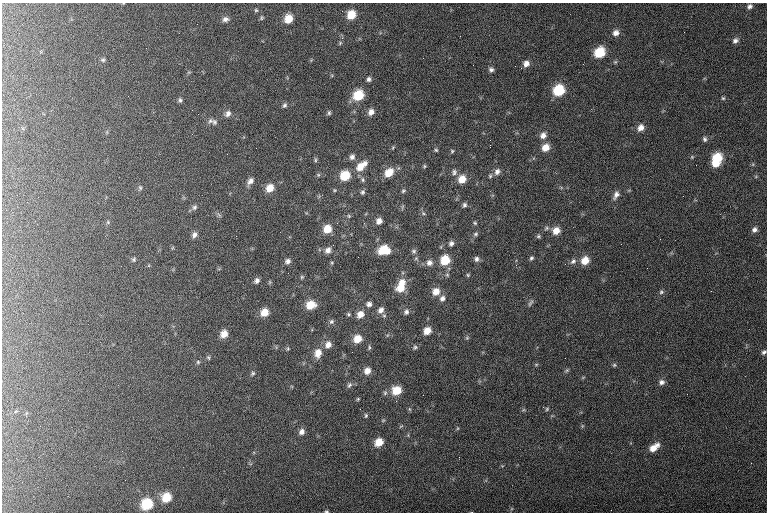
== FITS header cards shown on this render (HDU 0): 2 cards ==
NAXIS1  =                  765 / length of data axis 1
NAXIS2  =                  510 / length of data axis 2

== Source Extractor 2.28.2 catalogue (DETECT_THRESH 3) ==
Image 765 x 510 px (HDU 0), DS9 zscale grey, 1 PNG px = 1 image px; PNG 769 x 514 px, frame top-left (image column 1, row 510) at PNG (2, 3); no overlay
Background 118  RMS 6.7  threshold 20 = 3 sigma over >= 5 px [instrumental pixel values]
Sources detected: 145; all 145 listed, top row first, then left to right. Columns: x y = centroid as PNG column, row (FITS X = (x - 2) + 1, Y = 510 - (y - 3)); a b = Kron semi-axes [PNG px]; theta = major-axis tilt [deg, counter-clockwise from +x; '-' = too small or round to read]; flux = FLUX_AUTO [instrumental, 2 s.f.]
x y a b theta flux
750 6 6 5 - 1300
256 10 5 4 - 550
351 15 7 7 - 8100
262 18 6 5 - 640
225 19 7 6 - 1600
288 19 8 7 - 7400
684 32 2 2 - 270
616 33 8 7 - 2600
342 38 4 4 - 600
735 40 8 7 - 1600
146 48 2 2 - 280
40 51 4 3 - 450
599 53 9 7 49 16000
103 60 7 6 - 920
615 62 6 5 - 680
526 64 7 7 - 2600
491 70 6 5 - 1300
369 79 6 5 - 1200
559 90 8 8 - 19000
358 95 8 7 - 14000
723 98 5 5 - 640
180 100 6 5 - 930
284 105 5 4 - 860
371 112 7 6 - 2600
329 113 6 5 - 740
228 114 8 6 53 1800
210 121 8 6 41 1300
214 122 9 8 - 1300
641 128 8 7 - 3200
543 135 9 7 56 2800
705 139 7 5 -74 1100
490 140 2 2 - 250
490 145 3 2 - 4300
393 147 5 4 - 540
546 147 9 7 49 5300
436 150 5 4 - 630
452 151 5 4 - 600
352 157 7 6 - 1400
692 157 5 4 - 540
717 158 9 8 - 14000
315 160 7 4 -83 630
716 163 7 6 - 5500
365 164 7 6 - 1900
753 164 6 4 72 620
424 166 5 4 - 560
360 167 11 8 55 5300
454 172 9 7 87 1600
497 172 9 7 63 2200
389 173 10 7 46 6600
318 175 6 4 45 570
345 176 7 7 - 12000
490 176 7 5 76 910
462 179 8 7 - 5900
363 180 7 4 -84 850
250 181 9 6 51 2400
140 188 6 5 - 680
270 188 8 7 - 5900
403 191 6 5 - 710
363 192 6 5 - 900
616 195 12 7 62 2300
464 205 6 5 - 1100
194 207 8 7 - 1200
423 213 6 4 -32 690
219 215 8 4 -53 750
349 216 5 5 - 540
379 221 6 6 - 2400
108 222 6 4 49 600
475 223 5 5 - 630
546 228 7 5 24 1000
327 229 8 7 - 6300
754 230 7 6 - 1700
556 231 8 7 - 5100
476 234 6 5 - 880
194 235 7 6 - 1700
236 236 2 2 - 510
538 236 6 5 - 720
451 243 6 6 - 1400
328 250 8 6 54 2200
384 250 9 7 9 12000
414 251 7 6 - 970
531 258 7 5 59 970
134 259 6 5 - 680
476 259 7 6 - 1500
445 260 9 7 59 11000
585 260 8 7 - 6400
288 261 7 6 - 1600
573 261 9 7 42 1700
332 263 5 3 - 470
429 263 8 8 - 2200
516 265 4 4 - 630
647 268 2 2 - 300
288 273 2 2 - 390
468 275 5 4 - 560
302 277 6 4 46 590
257 280 6 5 - 1500
402 282 9 8 - 4000
401 288 10 8 21 6300
436 291 8 8 - 4400
661 292 6 6 - 930
442 298 8 6 54 1900
530 303 11 4 54 1100
369 304 7 6 - 1700
311 305 9 8 - 8000
381 310 9 7 54 2600
264 312 8 7 - 5700
406 312 7 6 - 1400
348 314 6 4 0 660
360 314 8 7 - 4100
331 322 8 6 44 1100
427 331 7 6 - 4800
224 334 7 6 - 4100
467 338 5 5 - 670
357 339 8 7 - 6400
328 345 9 8 - 3200
415 347 7 5 39 830
369 348 6 4 82 650
288 349 6 5 - 660
764 352 6 4 40 970
318 353 11 8 76 5000
208 358 6 4 -80 610
198 362 5 5 - 610
536 364 6 4 1 510
614 365 6 5 - 690
567 370 7 4 31 700
367 371 8 7 - 3200
253 373 6 5 - 790
583 377 6 4 19 440
661 382 8 7 - 1700
349 385 8 5 60 1100
397 390 8 8 - 8900
385 393 7 5 70 850
358 399 4 3 - 460
409 409 6 3 -70 500
547 409 6 4 49 620
523 410 6 4 18 550
366 416 6 4 89 640
457 428 5 3 - 450
302 432 8 7 - 2200
379 442 8 6 38 6300
657 445 7 6 - 1500
653 448 9 7 27 4200
459 457 2 2 - 300
167 497 8 7 - 9100
147 504 8 7 - 19000
326 511 4 3 - 580
At the frame edge (FLAGS 8, measured only in part): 2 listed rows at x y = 764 352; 326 511